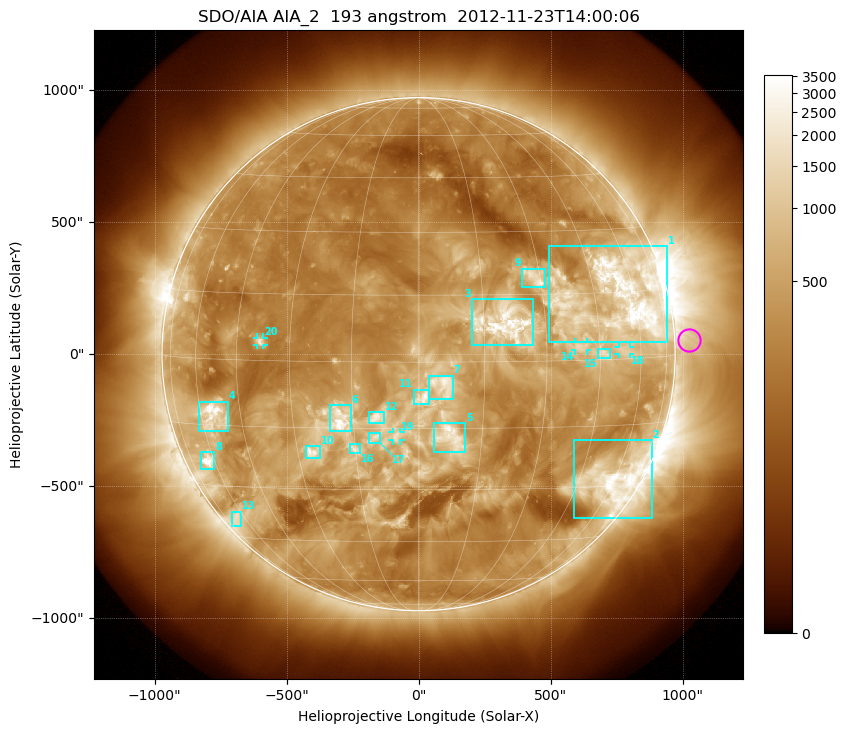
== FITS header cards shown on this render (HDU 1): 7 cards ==
TELESCOP= 'SDO/AIA'
INSTRUME= 'AIA_2'
WAVELNTH=                  193
WAVEUNIT= 'angstrom'
DATE-OBS= '2012-11-23T14:00:06.84'
CTYPE1  = 'HPLN-TAN'
CTYPE2  = 'HPLT-TAN'

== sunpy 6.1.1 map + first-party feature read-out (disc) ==
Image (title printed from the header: SDO/AIA AIA_2  193 angstrom  2012-11-23T14:00:06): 1024 x 1024 px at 2.4 arcsec/px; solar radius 972 arcsec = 405 px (full disc in frame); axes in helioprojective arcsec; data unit not stated in the header (colour bar unlabelled)
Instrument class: DISC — disc imager (sunpy class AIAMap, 193 A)
Bright regions (active regions / flare kernels): reference = the median radial profile (limb darkening/brightening removed); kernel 9 px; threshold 5 sigma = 849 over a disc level ~306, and >= 1.15x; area >= 12 px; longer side >= 10 px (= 24 arcsec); searched inside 0.97 R_sun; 29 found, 20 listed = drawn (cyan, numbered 1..; 4 of them under ~33 arcsec drawn as corner ticks so the feature stays visible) (cap 20 boxes per figure: the strongest are kept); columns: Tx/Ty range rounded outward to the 5 arcsec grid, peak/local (2 s.f.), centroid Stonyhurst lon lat
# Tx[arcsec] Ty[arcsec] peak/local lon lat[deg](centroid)
1 495..940 45..410 14 +54 +14
2 590..885 -620..-325 10 +59 -29
3 205..435 30..210 7.9 +20 +8
4 -835..-720 -290..-180 12 -55 -13
5 55..175 -375..-260 6.1 +8 -17
6 -335..-255 -295..-195 8.7 -18 -13
7 40..130 -170..-80 5.4 +6 -5
8 -825..-775 -435..-370 11 -63 -24
9 390..480 255..325 7.3 +29 +19
10 -430..-375 -395..-345 8.5 -26 -21
11 -20..40 -190..-135 5.5 +1 -8
12 -190..-130 -265..-220 5.1 -9 -13
13 -710..-675 -655..-595 4 -65 -39
14 590..640 15..45 5.3 +39 +3
15 680..725 -15..20 5.6 +46 +1
16 -265..-220 -375..-340 4.2 -15 -20
17 -190..-145 -335..-300 3.7 -10 -17
18 755..800 0..30 4.8 +53 +2
19 -100..-70 -330..-295 3.7 -5 -17
20 -615..-585 35..65 6.3 -38 +4
Off-limb structures (1.02-1.3 R_sun): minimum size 162 px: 4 found; the strongest spans PA ~235..310 deg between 1.02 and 1.3 R_sun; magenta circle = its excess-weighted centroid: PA ~275 deg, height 1.06 R_sun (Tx ~1025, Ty ~55 arcsec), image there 1.8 x the reference